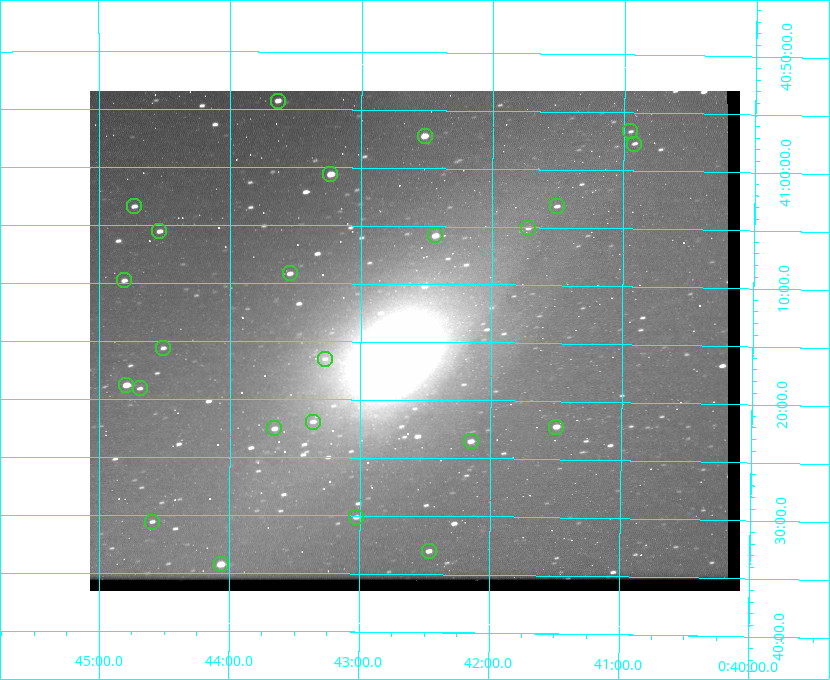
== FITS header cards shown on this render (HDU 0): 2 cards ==
NAXIS1  =                  650 / Width of table row in bytes
NAXIS2  =                  500 / Number of rows in table

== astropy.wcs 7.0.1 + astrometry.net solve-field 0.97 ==
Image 650 x 500 px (HDU 0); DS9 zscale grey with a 90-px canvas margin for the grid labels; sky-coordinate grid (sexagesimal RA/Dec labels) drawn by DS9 from the SOLVED WCS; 24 Tycho-2 reference stars matched to detected sources circled (green)
Header WCS: none
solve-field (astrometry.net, Tycho-2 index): SOLVED blind (the file carries no WCS)
Solved WCS: RA---TAN-SIP/DEC--TAN-SIP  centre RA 00:42:35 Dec +41:15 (10.65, +41.25 deg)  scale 5.18 arcsec/px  FOV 56.1' x 43.1'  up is +180 deg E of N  parity flipped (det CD > 0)
(file carries no celestial WCS; the grid is the blind solution)
Tycho-2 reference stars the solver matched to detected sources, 24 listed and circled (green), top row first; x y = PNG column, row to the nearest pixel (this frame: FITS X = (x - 90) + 1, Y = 500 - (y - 91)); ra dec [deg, ICRS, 3 dp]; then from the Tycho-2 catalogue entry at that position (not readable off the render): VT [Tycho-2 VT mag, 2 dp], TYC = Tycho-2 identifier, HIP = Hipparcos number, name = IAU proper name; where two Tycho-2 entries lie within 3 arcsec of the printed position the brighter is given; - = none
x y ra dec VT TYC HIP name
278 101 10.910 +40.904 10.39 2801-1024-1 - -
630 131 10.238 +40.944 11.79 2801-2058-1 - -
425 136 10.629 +40.954 9.37 2801-2009-1 3333 -
634 144 10.230 +40.961 11.47 2801-2047-1 - -
330 174 10.809 +41.009 9.29 2801-2078-1 - -
134 206 11.183 +41.057 10.65 2801-1540-1 - -
557 206 10.377 +41.053 11.36 2801-2079-1 - -
528 228 10.431 +41.085 11.65 2801-2062-1 - -
159 231 11.135 +41.093 10.71 2801-1503-1 - -
435 235 10.609 +41.097 10.73 2801-2063-1 - -
290 273 10.886 +41.153 10.99 2801-2037-1 - -
124 280 11.202 +41.163 10.95 2801-1544-1 - -
163 348 11.127 +41.260 11.28 2805-390-1 - -
325 359 10.818 +41.276 11.21 2805-2125-1 - -
126 385 11.198 +41.314 9.30 2805-117-1 - -
140 388 11.172 +41.318 11.25 2805-108-1 - -
313 422 10.841 +41.366 11.19 2805-2131-1 - -
556 427 10.374 +41.370 10.16 2805-213-1 - -
274 428 10.914 +41.376 10.74 2805-2142-1 - -
471 441 10.538 +41.392 10.59 2805-2135-1 - -
356 517 10.757 +41.502 11.21 2805-2136-1 - -
152 522 11.148 +41.510 11.65 2805-2178-1 - -
429 551 10.616 +41.550 10.67 2805-2192-1 - -
221 564 11.016 +41.571 9.16 2805-2199-1 3447 -